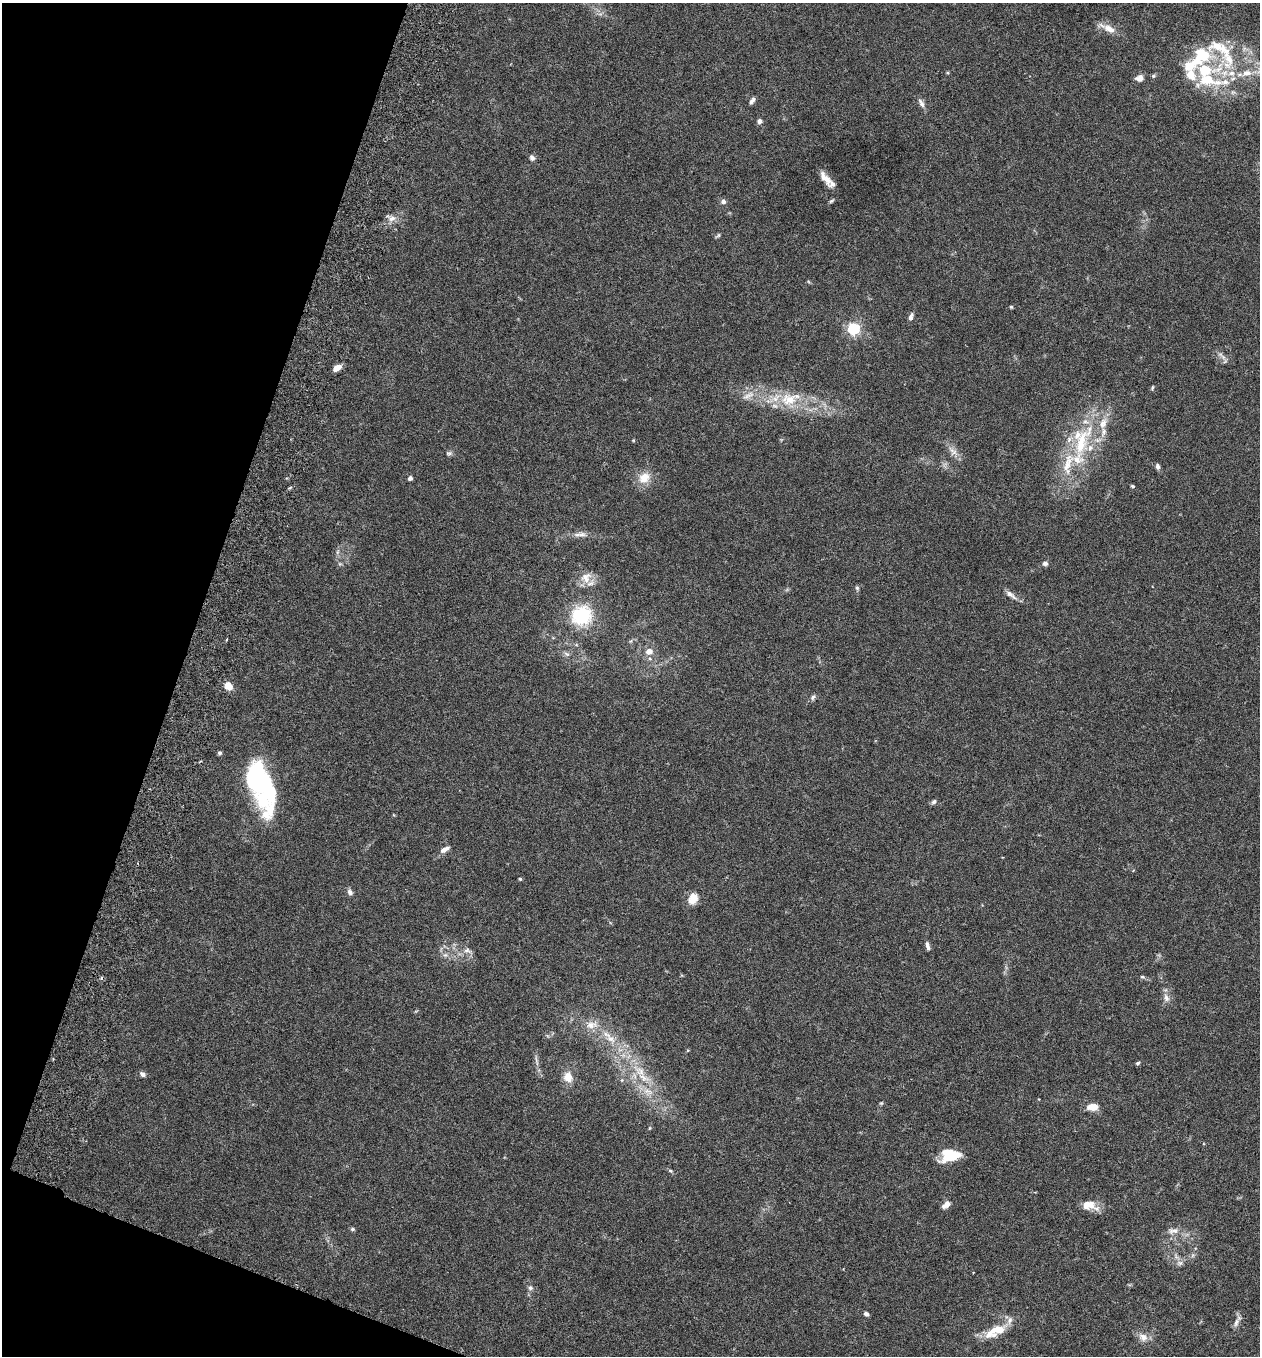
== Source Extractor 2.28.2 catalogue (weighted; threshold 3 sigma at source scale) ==
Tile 9 of 4 x 4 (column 1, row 3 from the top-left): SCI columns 192-1449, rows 1382-2735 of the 5544 x 5466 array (HDU 1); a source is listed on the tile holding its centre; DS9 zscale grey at full resolution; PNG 1262 x 1358 px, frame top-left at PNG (2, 3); no overlay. Shown black and unused: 17% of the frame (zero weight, under 3 of 6 exposures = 3% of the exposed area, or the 3 px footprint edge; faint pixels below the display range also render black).
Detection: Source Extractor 2.28.2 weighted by HDU 2 'WHT'; one run over the whole footprint, this tile lists its part. Background 0.0171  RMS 0.002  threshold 0.008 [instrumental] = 3 sigma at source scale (4.09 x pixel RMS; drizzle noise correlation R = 1.36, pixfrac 0.8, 0.05/0.05 arcsec/px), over >= 5 px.
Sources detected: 102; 5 inside a brighter object's white glare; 1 cosmic-ray / hot-pixel residue — not listed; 18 inside a brighter listed object's ellipse — not listed separately; the other 78 listed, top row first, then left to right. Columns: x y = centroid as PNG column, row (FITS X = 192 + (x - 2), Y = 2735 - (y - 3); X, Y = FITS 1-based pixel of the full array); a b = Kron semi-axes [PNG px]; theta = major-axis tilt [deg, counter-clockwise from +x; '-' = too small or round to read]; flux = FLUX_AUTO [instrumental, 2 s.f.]
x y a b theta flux
1108 28 22 8 -26 2
1205 55 21 14 -50 4.8
1229 59 33 19 -90 8
1246 73 16 9 12 2.1
1153 76 6 5 - 0.26
1140 78 9 8 - 1
1207 79 35 16 -14 7.9
752 101 9 5 52 0.55
921 103 14 6 -59 0.77
759 121 6 5 - 0.6
532 158 7 6 - 0.61
825 178 20 8 -54 1.7
831 201 9 3 40 0.3
723 202 6 6 - 0.6
392 218 10 7 31 1.1
718 235 8 4 37 0.29
1011 307 4 4 - 0.2
911 317 10 5 70 0.64
853 329 6 5 - 28
1223 357 7 5 -46 0.6
337 368 8 5 34 2
1152 387 6 3 72 0.23
748 396 20 6 19 1.3
790 399 32 18 16 6.3
1081 443 61 19 65 14
953 451 16 9 -47 1.4
449 453 8 6 13 0.42
1157 466 7 5 -81 0.58
410 478 5 4 - 0.58
644 478 15 12 38 2.7
1132 486 5 4 - 0.26
582 535 13 6 1 0.92
337 552 7 4 71 0.34
1045 563 6 5 - 0.54
586 577 17 14 41 2.2
857 588 6 5 - 0.32
1011 595 18 6 -35 1
581 615 22 20 21 10
227 639 4 2 - 0.18
649 651 7 6 - 1.5
567 654 9 4 -35 0.45
228 686 8 6 -49 2.1
813 697 8 6 54 0.45
220 753 4 4 - 0.38
255 777 35 17 -84 20
934 802 7 6 - 0.46
444 849 12 6 27 1
520 879 4 4 - 0.26
350 892 8 6 -51 0.62
693 898 15 11 60 2
927 946 11 4 -77 0.66
467 950 11 6 -7 0.77
445 955 6 5 - 0.41
1142 977 6 5 - 0.29
1166 998 11 8 -71 1
591 1025 16 10 8 1.8
611 1039 15 10 -38 2.1
536 1061 18 3 -78 0.65
1138 1063 6 4 19 0.29
640 1071 18 12 -37 3
142 1074 8 5 -34 0.64
568 1077 12 10 -72 2.2
648 1091 15 7 -16 1.6
881 1103 5 4 - 0.21
1093 1107 10 6 5 2.8
650 1128 5 3 - 0.17
950 1156 21 9 18 5.5
670 1171 6 4 -30 0.27
946 1205 10 6 35 1.2
1088 1205 19 12 4 2.4
352 1229 6 5 - 0.31
1173 1231 16 8 2 1.4
1180 1263 9 6 -14 0.64
530 1288 7 6 - 0.48
866 1314 6 5 - 0.53
1236 1322 13 6 67 0.86
995 1331 33 13 26 4.2
1143 1337 13 10 -37 1.4